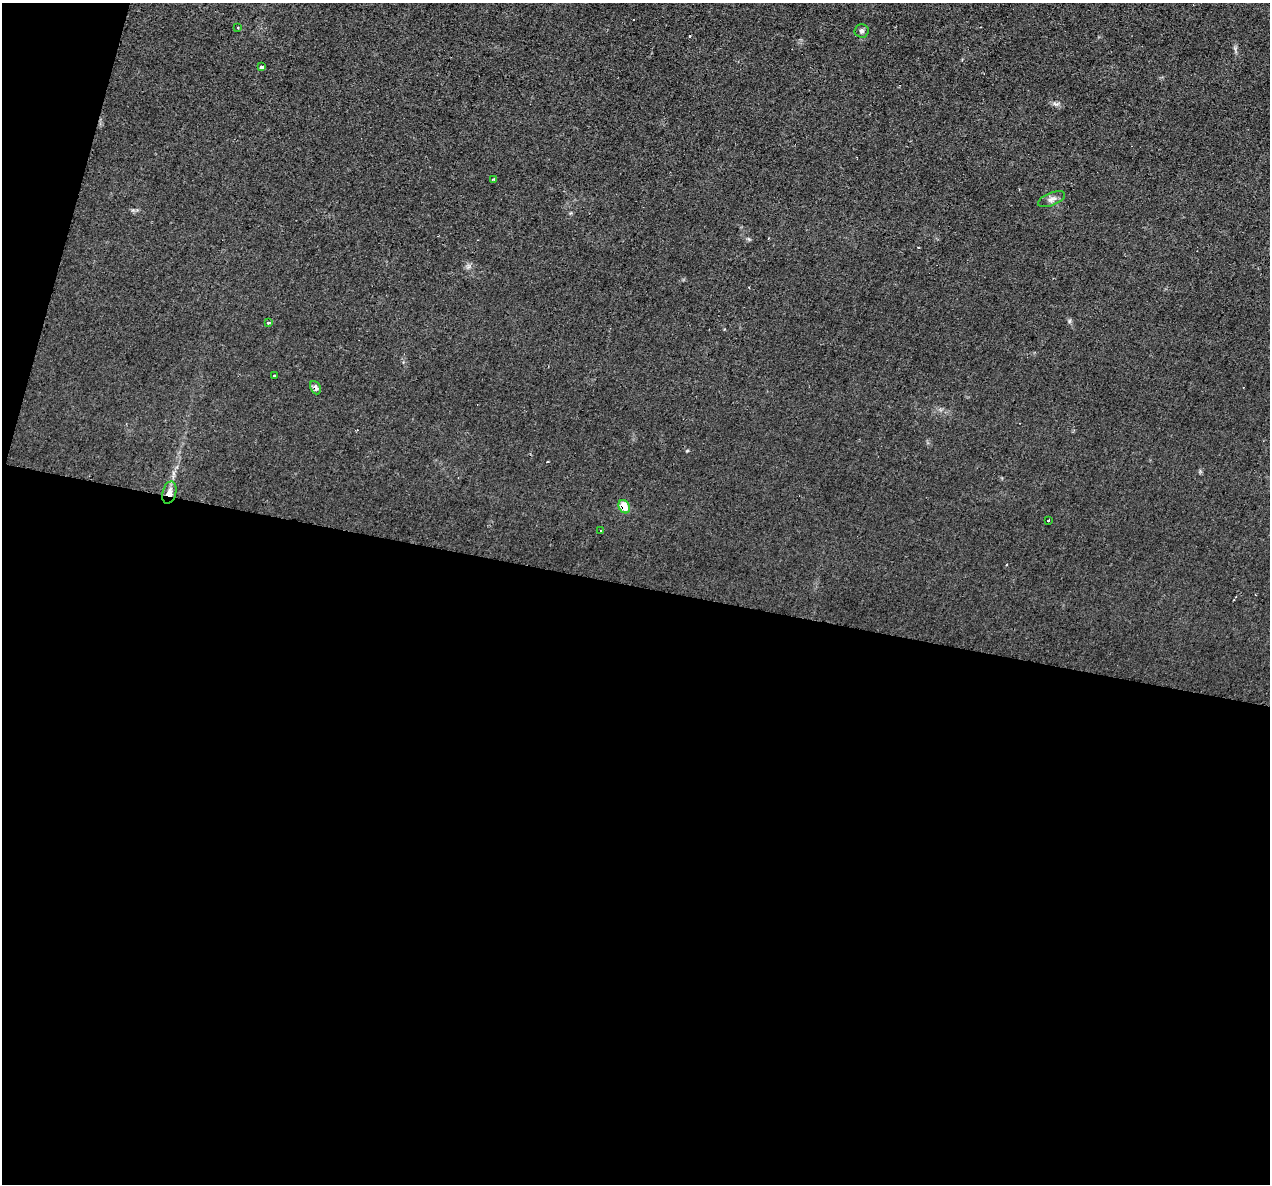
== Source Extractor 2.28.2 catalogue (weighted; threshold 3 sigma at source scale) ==
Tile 13 of 4 x 4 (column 1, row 4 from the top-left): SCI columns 1-1268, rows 245-1426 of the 5071 x 5095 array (HDU 1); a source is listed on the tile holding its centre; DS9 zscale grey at full resolution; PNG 1272 x 1186 px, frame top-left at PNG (2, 3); each listed source drawn as its Kron ellipse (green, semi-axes under 4 px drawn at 4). Shown black and unused: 53% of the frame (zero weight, under 2 of 3 exposures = <1% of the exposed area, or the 3 px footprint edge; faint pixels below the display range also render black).
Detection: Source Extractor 2.28.2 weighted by HDU 2 'WHT'; one run over the whole footprint, this tile lists its part. Background 0.0451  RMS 0.0069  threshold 0.031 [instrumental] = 3 sigma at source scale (4.5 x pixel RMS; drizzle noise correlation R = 1.50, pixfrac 1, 0.05/0.05 arcsec/px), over >= 5 px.
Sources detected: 15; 3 cosmic-ray / hot-pixel residue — neither listed nor drawn; the other 12 listed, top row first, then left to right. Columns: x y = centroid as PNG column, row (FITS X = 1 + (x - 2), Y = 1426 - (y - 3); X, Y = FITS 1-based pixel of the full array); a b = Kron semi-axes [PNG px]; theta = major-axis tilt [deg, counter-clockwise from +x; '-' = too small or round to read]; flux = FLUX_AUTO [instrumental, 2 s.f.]
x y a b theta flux
238 27 3 3 - 0.99
862 31 7 7 - 1.7
262 67 3 3 - 2.7
494 179 3 3 - 0.73
1052 199 14 6 22 3
268 322 3 3 - 2.1
274 376 3 3 - 2
315 388 7 5 -66 2.7
169 493 11 6 76 5.5
624 507 7 5 -61 8.8
1048 520 3 3 - 2.2
601 531 3 2 - 0.94
Overlapping masked pixels (flux is a lower limit): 3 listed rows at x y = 315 388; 169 493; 624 507
Unlisted compact peaks at least as high as the median listed source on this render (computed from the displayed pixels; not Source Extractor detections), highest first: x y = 1069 321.